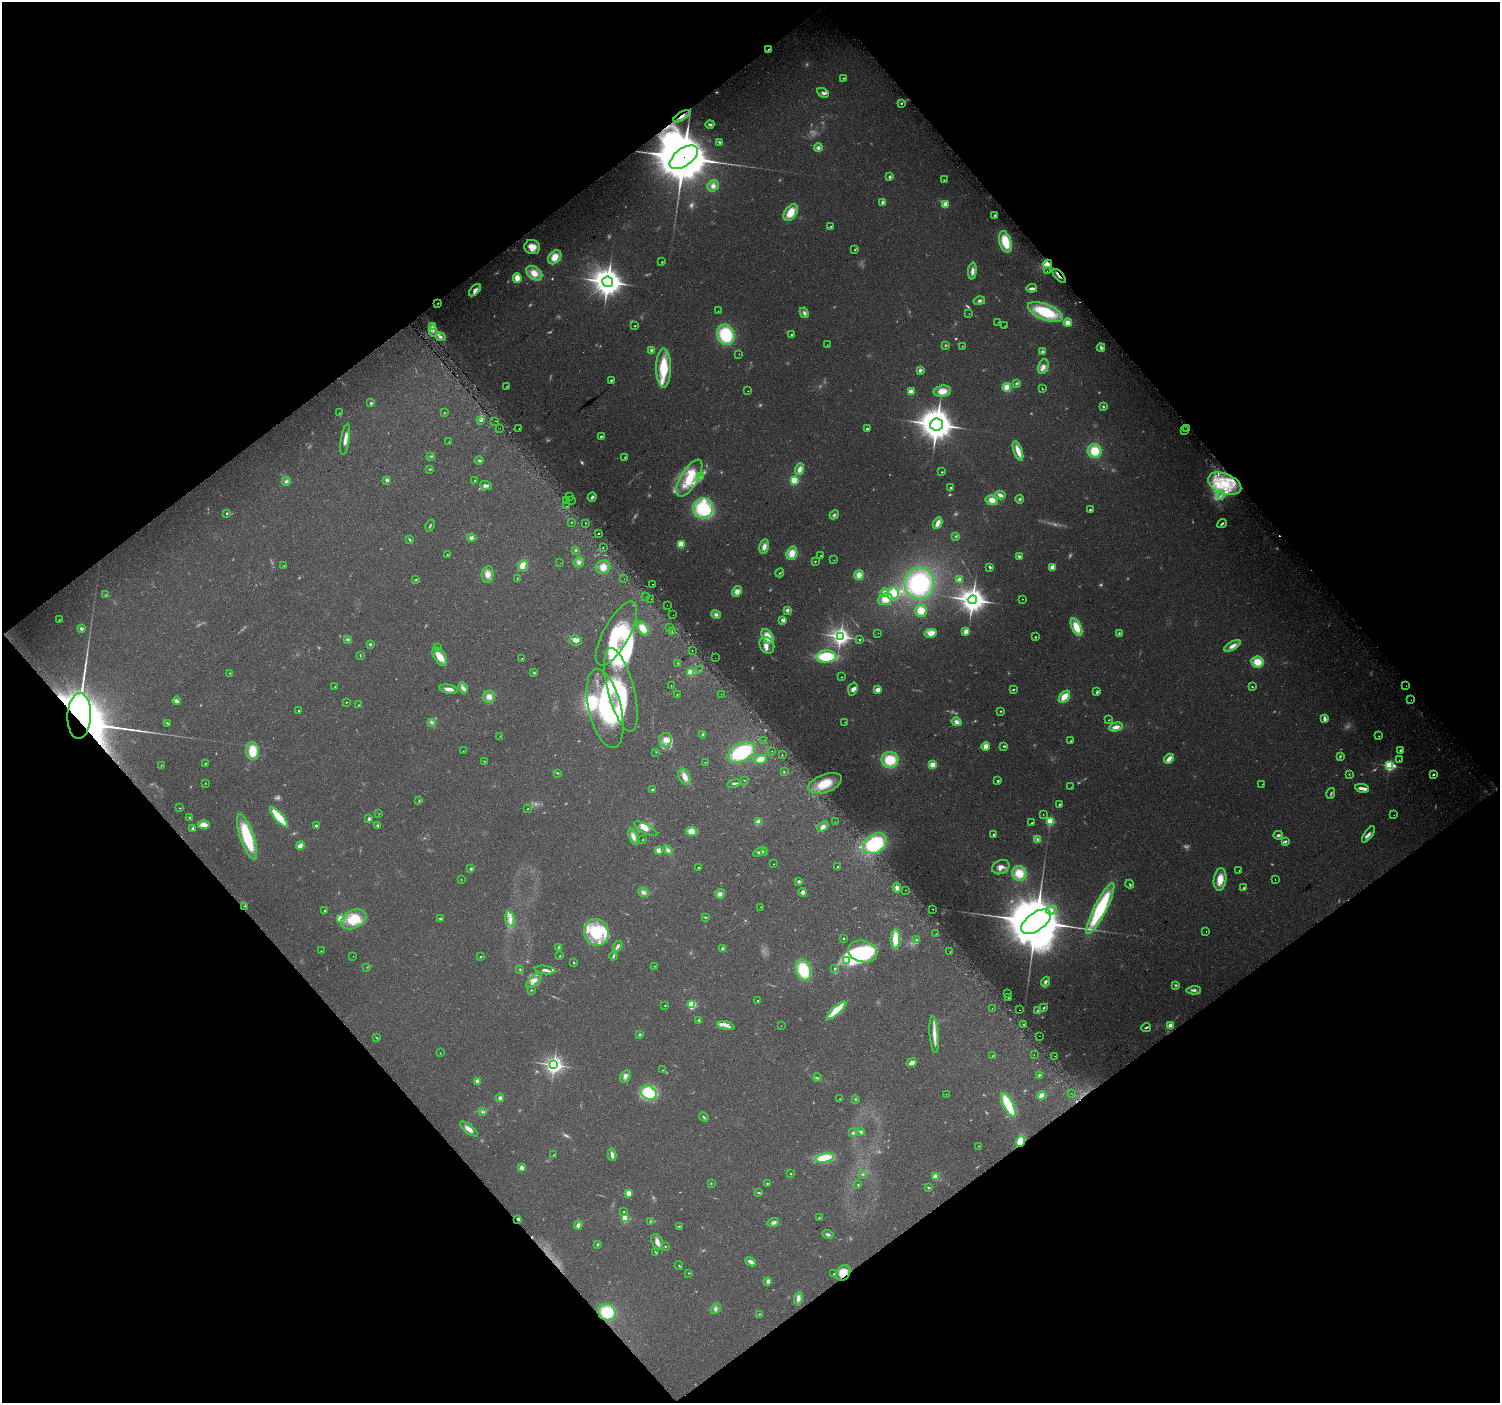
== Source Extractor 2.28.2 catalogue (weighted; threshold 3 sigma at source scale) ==
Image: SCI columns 32-6021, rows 223-5823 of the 6047 x 5984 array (HDU 1 of 3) = the unmasked area's bounding box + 8 px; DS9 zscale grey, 4 x 4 block average (1 PNG px = mean of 4 x 4 image px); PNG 1502 x 1405 px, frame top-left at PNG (2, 2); each listed source drawn as its Kron ellipse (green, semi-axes under 4 px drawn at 4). Shown black and unused: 50% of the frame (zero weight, under 2 of 3 exposures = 2% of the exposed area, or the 3 px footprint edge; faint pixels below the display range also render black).
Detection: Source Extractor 2.28.2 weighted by HDU 2 'WHT'. Background 0.0578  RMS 0.011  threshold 0.0499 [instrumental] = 3 sigma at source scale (4.5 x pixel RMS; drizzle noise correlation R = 1.50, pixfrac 1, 0.0396/0.0396 arcsec/px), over >= 5 px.
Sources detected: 624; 105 too faint to see at this stretch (4 x 4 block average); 7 inside a brighter object's white glare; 12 cosmic-ray / hot-pixel residue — neither listed nor drawn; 7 coinciding with a brighter row at this scale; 53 inside a brighter listed object's ellipse — not listed separately; the other 440 listed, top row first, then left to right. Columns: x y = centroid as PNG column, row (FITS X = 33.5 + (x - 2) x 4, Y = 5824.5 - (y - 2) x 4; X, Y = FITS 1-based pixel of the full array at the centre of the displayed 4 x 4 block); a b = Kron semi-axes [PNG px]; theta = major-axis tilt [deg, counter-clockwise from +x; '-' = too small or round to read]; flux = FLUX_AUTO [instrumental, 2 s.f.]
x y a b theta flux
768 50 3 2 - 6.4
843 78 3 2 - 5
823 93 6 3 -30 20
901 103 2 2 - 5.9
682 116 9 3 32 28
710 124 4 2 - 14
720 142 3 2 - 12
818 148 4 4 - 23
684 157 16 8 36 80000
890 177 3 2 - 15
944 180 3 2 - 5.2
713 186 6 5 - 36
883 202 4 3 - 17
946 204 2 2 - 210
791 213 9 6 55 130
995 215 3 2 - 7.5
831 226 2 2 - 4.7
1005 242 11 6 -73 180
532 247 8 7 - 79
855 249 2 2 - 6.4
555 257 8 5 51 85
662 262 3 2 - 4.6
1048 264 4 3 - 120
972 271 8 3 85 36
1047 271 2 2 - 2
534 273 9 6 -38 78
1059 276 9 2 -48 24
517 278 5 3 - 85
608 282 5 5 - 9600
1032 288 5 2 - 29
475 290 7 4 48 39
979 301 6 3 13 16
438 303 2 2 - 4.5
718 311 2 2 - 18
1045 312 18 8 -22 380
804 313 5 3 - 21
969 314 2 2 - 3.4
998 322 2 2 - 2
1068 322 4 4 - 51
635 326 2 2 - 6.2
1005 326 2 2 - 1.9
433 327 4 3 - 24
433 331 6 3 -79 20
726 335 10 8 -69 400
791 335 3 2 - 9
440 337 5 3 - 20
827 345 2 2 - 3.1
945 345 3 2 - 6.5
962 346 2 2 - 7.7
1101 347 4 3 - 20
651 350 4 3 - 12
1042 352 4 3 - 13
739 354 2 2 - 2
1043 367 8 5 74 36
664 368 20 7 -90 280
920 370 2 2 - 80
611 380 3 2 - 7.3
1017 383 4 3 - 11
507 386 2 2 - 4.4
1007 387 4 4 - 73
1042 389 2 2 - 3.7
748 391 2 2 - 2.2
942 391 9 5 8 76
911 392 4 4 - 45
371 403 2 2 - 25
1103 407 3 3 - 9.4
339 413 2 2 - 2.1
444 413 2 2 - 7.7
481 420 4 2 - 9.1
495 421 2 2 - 4.5
937 424 6 6 - 13000
500 428 2 2 - 2.1
519 428 2 2 - 2.7
867 429 2 2 - 33
1187 429 2 2 - 1.4
1185 430 2 2 - 4.4
601 436 2 2 - 26
345 439 16 4 81 46
449 442 2 2 - 6.1
1018 451 10 3 -71 85
1095 451 7 7 - 170
431 456 3 2 - 7.9
625 457 3 2 - 5.6
479 460 4 3 - 9.7
430 469 3 2 - 5.4
800 469 6 3 70 43
942 472 2 2 - 9.1
700 477 3 2 - 6.5
689 478 21 8 60 180
387 480 2 2 - 69
475 480 2 2 - 3.7
794 480 2 2 - 440
286 481 4 3 - 15
1225 484 17 10 -21 230
486 485 6 3 -15 21
951 487 2 2 - 14
1000 495 5 3 - 36
1220 496 4 3 - 14
570 497 2 2 - 19
592 497 5 3 - 17
1020 499 4 3 - 11
567 500 2 2 - 9.2
571 500 2 2 - 28
992 500 6 5 - 58
567 506 2 2 - 2.5
703 508 10 10 - 380
1090 510 2 2 - 19
227 513 2 2 - 15
834 515 5 3 - 14
571 522 2 2 - 3.5
585 523 2 2 - 2.8
938 523 6 3 63 54
1222 524 5 2 - 11
430 525 6 2 67 7.7
598 534 2 2 - 69
956 536 3 3 - 7.4
471 538 4 3 - 22
409 539 3 3 - 7.3
681 544 2 2 - 400
603 547 2 2 - 19
764 547 7 4 76 41
576 550 3 3 - 7.7
792 553 7 5 73 87
447 555 2 2 - 4.1
821 556 2 2 - 5.7
1019 556 3 3 - 13
834 560 2 2 - 2.1
815 561 2 2 - 6.8
579 562 5 5 - 28
560 563 2 2 - 1.6
284 566 3 2 - 3.8
523 566 6 4 60 91
603 567 7 6 - 63
990 567 3 2 - 12
1052 567 4 3 - 46
780 573 4 2 - 5.6
488 574 8 6 79 52
859 575 5 4 - 57
517 578 2 2 - 3.2
416 579 3 2 - 6
624 579 2 2 - 5.5
959 579 3 3 - 22
919 583 16 15 - 610
653 584 2 2 - 10
737 591 6 4 60 41
885 593 4 4 - 47
893 594 6 6 - 190
106 595 3 2 - 6.1
646 597 2 2 - 2.8
651 599 2 2 - 4.1
885 599 7 5 24 100
1023 599 2 2 - 2.5
972 600 4 4 - 6900
667 605 2 2 - 1.6
787 610 2 2 - 73
921 611 6 6 - 81
673 615 2 2 - 1.2
716 615 5 4 - 21
59 620 2 2 - 3.4
783 620 3 3 - 33
670 627 2 2 - 2.8
1076 627 9 4 -66 120
81 628 2 2 - 56
643 628 8 4 -59 90
966 631 4 3 - 44
672 632 2 2 - 2.3
878 633 2 2 - 1.4
931 633 6 4 13 72
1119 633 3 3 - 8.2
616 634 36 13 61 400
768 636 8 5 -59 94
840 636 3 3 - 3300
1035 637 2 2 - 5.7
347 639 3 3 - 9.6
576 640 6 5 - 39
859 640 2 2 - 7.7
370 644 2 2 - 30
767 645 9 7 -59 55
1232 646 9 4 31 44
438 648 4 2 - 6.5
692 650 2 2 - 9.5
360 656 2 2 - 2.6
440 657 10 5 -57 98
826 657 10 6 3 310
715 658 2 2 - 4.1
522 659 2 2 - 3.9
1257 662 6 5 - 120
678 663 3 2 - 5.1
699 670 2 2 - 1.4
534 672 4 2 - 6.2
691 672 2 2 - 390
230 673 3 2 - 4.4
842 677 2 2 - 4.5
671 686 2 2 - 2.1
1406 686 2 2 - 2.4
335 687 2 2 - 5.7
1252 687 3 2 - 5.3
463 688 6 4 -61 28
449 689 9 3 -10 48
853 689 6 4 73 27
1013 689 3 2 - 6.5
621 690 43 13 -76 380
878 690 3 3 - 47
1097 692 4 3 - 12
677 694 2 2 - 2.9
721 694 2 2 - 3.1
489 697 6 5 - 43
1064 697 7 4 49 99
1411 700 2 2 - 4.1
176 701 4 3 - 23
346 702 2 2 - 6.5
358 705 2 2 - 3.9
605 709 40 16 -77 470
299 711 2 2 - 6.3
1000 711 2 2 - 4.5
79 716 23 11 88 6300
1324 719 4 2 - 36
1109 720 2 2 - 4
431 722 4 3 - 13
845 722 2 2 - 3.1
956 722 5 4 - 31
168 723 3 2 - 5.8
1116 727 7 4 14 46
703 735 4 3 - 12
500 736 2 2 - 1.8
1379 736 2 2 - 3.3
665 740 7 6 - 49
764 740 2 2 - 1.5
1071 741 3 2 - 4.8
985 746 4 4 - 51
1004 746 2 2 - 24
1400 750 3 2 - 9.6
252 751 9 6 -83 140
463 751 2 2 - 1.7
771 751 2 2 - 3.4
656 752 2 2 - 2.5
741 752 15 9 27 460
782 755 2 2 - 21
1340 756 4 2 - 10
761 759 7 4 15 75
1169 759 5 3 - 58
890 760 8 8 - 200
1399 760 2 2 - 2.5
484 761 2 2 - 3.2
705 762 2 2 - 2.5
205 763 2 2 - 5.3
161 765 2 2 - 3.1
933 765 2 2 - 270
1389 765 2 2 - 1100
784 772 2 2 - 3.4
558 773 3 2 - 5.2
1349 774 2 2 - 3.7
1433 774 2 2 - 22
685 777 8 5 -64 52
744 780 3 2 - 3.1
998 781 2 2 - 22
205 783 2 2 - 2.9
734 783 7 2 10 14
825 783 18 9 21 200
1262 784 2 2 - 1.6
1071 787 2 2 - 1.3
1362 788 7 3 -11 42
652 790 3 2 - 6.4
1331 793 5 2 - 9.2
419 801 2 2 - 4.6
1059 804 2 2 - 13
179 808 2 2 - 3.9
528 809 2 2 - 3.2
379 814 2 2 - 1.9
1043 814 2 2 - 2.3
1394 815 2 2 - 2.3
279 817 12 3 -49 240
190 818 4 2 - 5.8
369 819 3 3 - 14
1050 821 2 2 - 500
758 822 4 3 - 41
835 822 2 2 - 1.4
1032 823 2 2 - 7.7
204 825 6 3 2 100
316 826 2 2 - 41
378 826 3 2 - 10
823 827 6 3 42 33
193 829 3 2 - 37
646 829 13 4 -28 54
692 831 5 4 - 81
1368 834 9 3 54 27
994 835 2 2 - 38
1278 835 4 3 - 15
247 837 23 7 -71 370
633 837 8 4 -73 43
1038 839 4 3 - 15
643 840 2 2 - 2.9
1285 841 3 3 - 12
875 844 13 9 34 470
300 846 4 3 - 47
658 850 3 3 - 44
668 850 5 4 - 21
760 852 7 2 28 21
764 852 3 2 - 13
774 864 2 2 - 4.7
837 866 2 2 - 17
699 867 2 2 - 9.3
1001 867 9 6 27 49
471 869 3 3 - 10
1239 870 2 2 - 2.8
1019 873 7 7 - 120
461 879 2 2 - 2.8
1220 879 11 6 83 100
1275 880 2 2 - 3.8
799 881 2 2 - 22
1130 884 4 2 - 8.6
897 888 5 3 - 30
1244 888 2 2 - 23
905 890 2 2 - 3.9
643 892 5 4 - 25
803 892 4 4 - 22
720 894 5 4 - 26
245 906 2 2 - 5.8
761 907 2 2 - 3.3
933 909 2 2 - 7.4
1100 909 28 6 63 630
325 910 2 2 - 16
1051 910 5 4 - 28
705 917 4 2 - 6.1
341 918 2 2 - 330
440 918 2 2 - 20
354 919 13 9 27 210
510 919 8 4 -72 40
1036 922 17 9 36 83000
1206 931 2 2 - 2.4
596 932 13 12 - 300
936 934 2 2 - 2.5
843 938 2 2 - 14
895 939 10 5 89 150
916 939 3 2 - 4.9
618 946 6 2 55 26
558 947 3 2 - 5.5
723 949 2 2 - 68
321 951 2 2 - 2.5
863 951 15 10 -16 530
950 952 2 2 - 3.1
353 956 2 2 - 1.4
560 956 2 2 - 5.4
613 956 4 2 - 11
481 957 2 2 - 6.8
846 960 4 3 - 19
574 963 3 2 - 4.8
654 966 2 2 - 2.1
367 967 2 2 - 3.3
835 968 3 2 - 5.9
520 969 2 2 - 4.7
545 970 10 3 -7 27
803 970 10 7 -76 300
534 980 10 4 43 48
1045 982 5 3 - 18
1176 985 4 3 - 9.5
531 990 2 2 - 5
1194 990 7 3 3 22
1008 994 2 2 - 2.1
1009 998 2 2 - 5.8
758 1001 2 2 - 7.9
665 1005 2 2 - 7.9
692 1005 2 2 - 590
992 1008 2 2 - 3.7
1044 1008 3 2 - 11
836 1010 12 4 43 240
1019 1010 2 2 - 10
1038 1011 4 3 - 10
699 1020 2 2 - 22
1024 1025 2 2 - 3
1170 1025 2 2 - 150
726 1026 9 3 -13 30
781 1026 2 2 - 2
1146 1027 5 2 - 9.8
640 1034 3 2 - 6.9
934 1034 18 4 -85 73
1039 1036 2 2 - 2.8
377 1038 4 2 - 5.2
440 1053 2 2 - 2.8
1034 1055 2 2 - 1.2
993 1056 3 2 - 4.5
1055 1056 2 2 - 1.8
912 1063 5 3 - 39
554 1065 3 3 - 3000
663 1070 2 2 - 3.3
1039 1075 2 2 - 8
625 1076 6 4 56 26
817 1078 4 2 - 8.5
478 1081 2 2 - 130
649 1093 8 6 -29 290
1071 1093 2 2 - 1.4
946 1094 2 2 - 2.1
1042 1095 5 3 - 57
500 1098 4 3 - 20
840 1099 3 2 - 4.2
855 1099 3 2 - 5.7
1008 1105 13 4 -63 390
482 1112 4 3 - 10
704 1117 5 2 - 10
469 1129 11 4 -38 45
861 1132 3 2 - 7.3
853 1133 4 3 - 8.9
1020 1142 6 4 71 170
978 1146 2 2 - 2.4
554 1155 2 2 - 3.9
612 1155 6 3 -79 34
825 1158 9 4 10 260
521 1168 2 2 - 120
791 1174 2 2 - 4.3
863 1174 2 2 - 4.7
935 1177 2 2 - 200
711 1183 3 2 - 4.6
767 1183 2 2 - 12
858 1185 2 2 - 4.2
928 1187 3 2 - 6.2
628 1193 2 2 - 190
759 1193 4 2 - 7.8
624 1212 2 2 - 4.2
625 1218 2 2 - 400
819 1218 2 2 - 3.5
518 1219 4 3 - 11
650 1222 2 2 - 3.7
773 1222 6 3 16 22
578 1225 5 3 - 25
679 1226 3 2 - 5.4
828 1234 5 3 - 16
657 1242 8 5 -66 36
597 1244 3 2 - 7
665 1246 2 2 - 13
656 1252 3 2 - 4.5
751 1262 6 3 -27 31
679 1266 4 2 - 5.1
689 1273 2 2 - 3
843 1273 8 6 54 99
834 1274 2 2 - 10
768 1281 2 2 - 100
798 1298 6 4 79 34
716 1309 6 3 49 19
607 1312 9 8 - 230
759 1314 2 2 - 3.4
Overlapping masked pixels (flux is a lower limit): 9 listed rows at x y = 768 50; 682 116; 684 157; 1048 264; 1059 276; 79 716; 1020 1142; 518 1219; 843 1273
Diffuse or blended objects may show on this block-average render without a row.